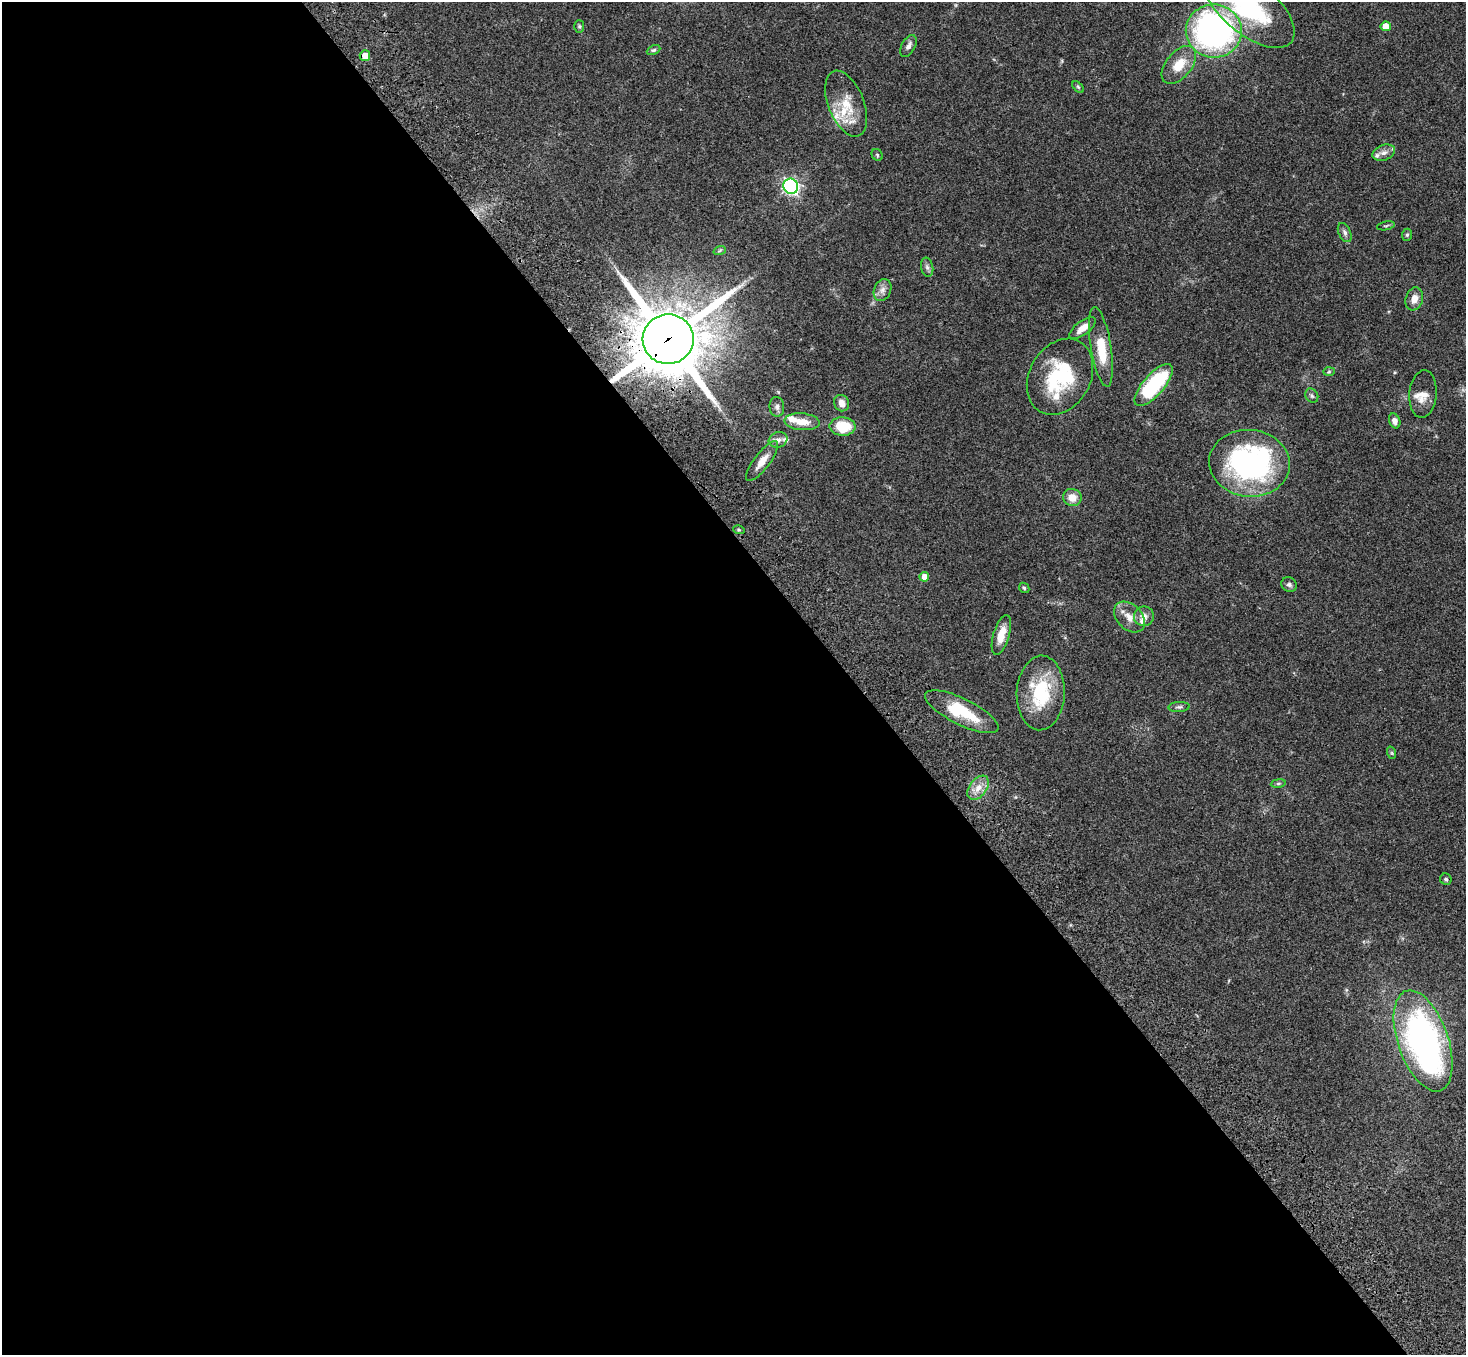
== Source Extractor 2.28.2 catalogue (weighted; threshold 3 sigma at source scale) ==
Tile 9 of 4 x 4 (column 1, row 3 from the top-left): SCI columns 108-1571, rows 1731-3083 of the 6068 x 6028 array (HDU 1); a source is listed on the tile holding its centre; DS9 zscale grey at full resolution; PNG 1468 x 1357 px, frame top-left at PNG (2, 2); each listed source drawn as its Kron ellipse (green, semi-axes under 4 px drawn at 4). Shown black and unused: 58% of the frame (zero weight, under 3 of 4 exposures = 6% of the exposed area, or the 3 px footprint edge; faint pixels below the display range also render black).
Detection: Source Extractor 2.28.2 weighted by HDU 2 'WHT'; one run over the whole footprint, this tile lists its part. Background 0.0472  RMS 0.0054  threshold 0.0241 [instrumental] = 3 sigma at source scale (4.5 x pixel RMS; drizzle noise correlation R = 1.50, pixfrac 1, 0.05/0.05 arcsec/px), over >= 5 px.
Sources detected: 61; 1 inside a brighter object's white glare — neither listed nor drawn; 8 inside a brighter listed object's ellipse — not listed separately; the other 52 listed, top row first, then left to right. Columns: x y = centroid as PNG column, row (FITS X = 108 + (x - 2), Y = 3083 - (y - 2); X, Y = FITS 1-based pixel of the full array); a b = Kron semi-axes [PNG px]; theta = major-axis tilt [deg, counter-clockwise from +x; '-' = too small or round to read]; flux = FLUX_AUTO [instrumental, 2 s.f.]
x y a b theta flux
1249 7 55 26 -40 59
579 26 6 5 - 0.84
1386 26 5 5 - 8
1214 31 28 26 -8 180
908 46 12 6 61 2.3
654 50 7 4 25 0.91
365 56 5 5 - 5.4
1179 65 22 13 51 10
1078 87 7 4 -45 0.77
846 104 34 18 -68 15
1384 153 11 7 19 2.7
877 155 6 5 - 0.78
791 186 7 7 - 130
1386 226 9 3 11 0.68
1345 232 10 6 -66 1.5
1407 235 6 5 - 0.85
720 250 6 4 20 0.67
927 267 9 6 -80 1.6
883 290 11 8 66 2.9
1414 299 12 8 72 4.3
1083 328 15 7 36 4.8
668 339 25 25 - 3800
1101 347 40 10 -81 17
1329 372 6 4 2 0.66
1060 377 40 30 60 40
1154 385 26 10 49 40
1423 394 24 13 86 5.5
1312 396 7 6 - 1.1
842 403 8 7 - 3.6
777 407 10 7 -85 2
1395 421 8 5 -69 2.4
802 422 18 8 -4 6.6
843 426 13 9 -2 17
778 440 9 7 19 2.3
762 461 24 8 53 5.9
1249 463 40 33 -6 110
1072 497 9 8 - 5.9
739 530 6 3 -17 0.58
924 577 5 4 - 4.4
1289 584 8 7 - 1.4
1024 588 6 4 -44 0.71
1144 616 10 9 - 3.3
1129 617 18 12 -44 6.2
1001 635 21 8 74 6.8
1041 693 37 24 87 30
1179 707 10 5 3 1.3
962 712 40 13 -26 22
1392 753 6 4 -71 0.68
1278 783 7 4 8 0.77
978 788 13 8 53 4.7
1446 879 6 5 - 0.9
1423 1041 53 25 -71 170
Overlapping masked pixels (flux is a lower limit): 2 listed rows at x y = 365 56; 668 339
Isophote crosses this tile's border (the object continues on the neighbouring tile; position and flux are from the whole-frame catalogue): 1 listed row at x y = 1249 7